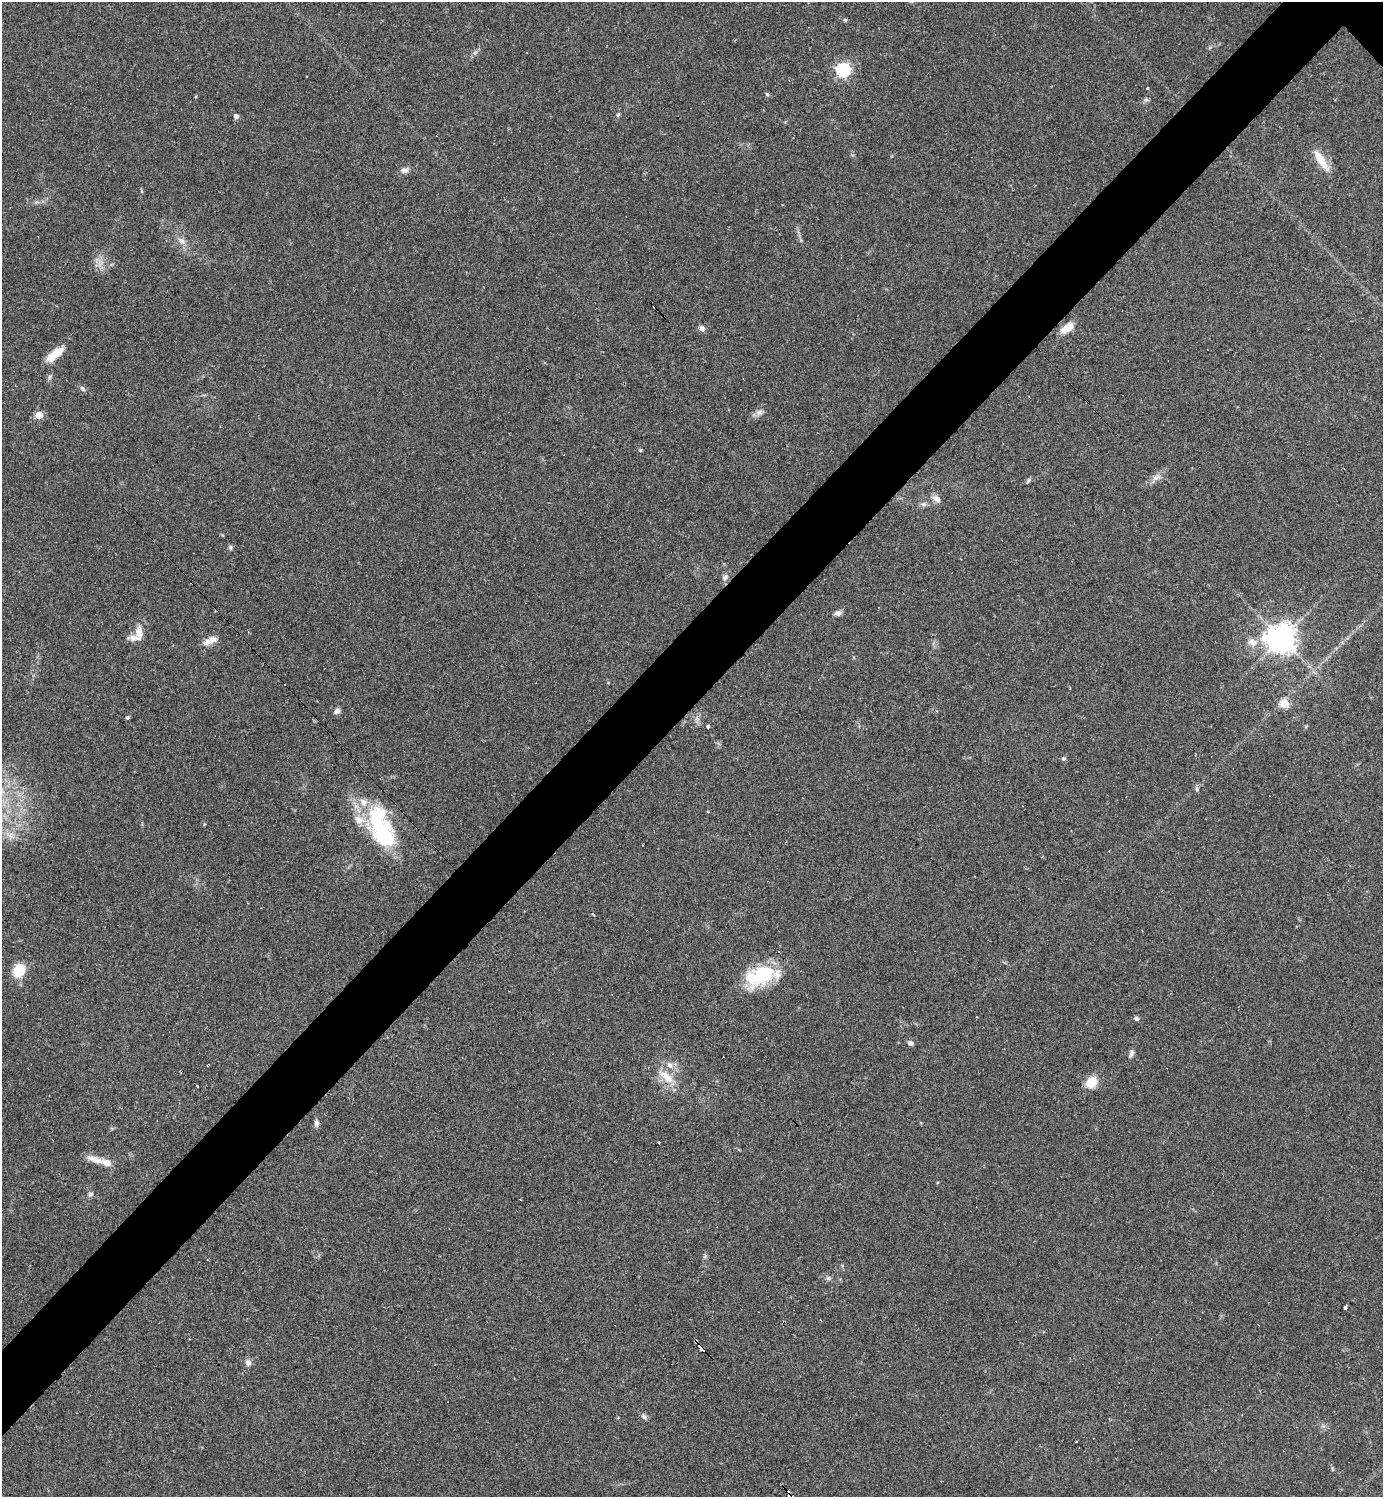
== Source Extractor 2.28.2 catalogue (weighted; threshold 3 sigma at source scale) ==
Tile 7 of 4 x 4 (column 3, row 2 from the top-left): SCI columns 3061-4441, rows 2990-4484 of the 5977 x 5978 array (HDU 1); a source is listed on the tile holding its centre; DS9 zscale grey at full resolution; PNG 1385 x 1499 px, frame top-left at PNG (2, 2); no overlay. Shown black and unused: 6% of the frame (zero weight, under 2 of 3 exposures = <1% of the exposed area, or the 3 px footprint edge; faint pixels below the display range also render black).
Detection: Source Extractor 2.28.2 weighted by HDU 2 'WHT'; one run over the whole footprint, this tile lists its part. Background 0.0334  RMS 0.0063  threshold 0.0283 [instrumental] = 3 sigma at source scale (4.5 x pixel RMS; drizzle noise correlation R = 1.50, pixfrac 1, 0.05/0.05 arcsec/px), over >= 5 px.
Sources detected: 72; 1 inside a brighter object's white glare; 3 cosmic-ray / hot-pixel residue — not listed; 9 inside a brighter listed object's ellipse — not listed separately; the other 59 listed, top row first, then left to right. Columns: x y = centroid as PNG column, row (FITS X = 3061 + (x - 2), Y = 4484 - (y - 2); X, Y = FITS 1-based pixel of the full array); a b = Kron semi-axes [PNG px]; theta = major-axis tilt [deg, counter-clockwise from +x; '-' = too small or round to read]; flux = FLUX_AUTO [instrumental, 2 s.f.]
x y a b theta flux
845 20 5 4 - 0.73
475 53 6 6 - 1.5
843 70 6 6 - 120
1147 88 3 3 - 1.4
767 94 6 5 - 0.87
196 97 5 3 - 0.65
1146 100 6 6 - 1.2
618 114 6 5 - 0.87
236 116 5 5 - 2.6
1321 160 31 8 -56 9.8
405 170 12 6 9 2.5
181 241 10 7 -38 2.9
702 328 7 6 - 2.4
1067 328 15 7 35 9.7
55 354 22 8 40 12
49 377 7 4 71 1.1
83 389 10 4 -45 1.3
759 412 9 8 - 2.6
39 415 5 5 - 14
640 450 5 4 - 0.76
1028 480 7 4 55 1.1
937 499 11 7 -33 3.4
923 504 8 6 20 1.7
230 547 7 5 -74 1.2
725 577 9 6 57 2
838 613 8 6 19 2.4
139 632 17 9 -87 5.9
1281 638 9 9 - 820
207 642 18 9 43 4.7
1252 642 12 10 -35 5
1285 703 5 5 - 27
337 711 7 6 - 2.6
127 717 5 4 - 0.86
708 727 4 3 - 2.5
1063 759 6 5 - 1
1197 789 6 5 - 1.1
403 813 3 2 - 0.49
381 830 57 22 -66 59
593 914 3 3 - 2.8
19 970 11 9 56 18
762 976 34 22 42 33
1136 1019 6 6 - 1.3
910 1043 6 5 - 2.1
1131 1053 9 5 72 1.9
670 1065 10 7 -53 3.3
666 1077 27 11 -40 11
1091 1082 15 11 54 9.1
197 1086 3 2 - 1
316 1123 9 6 -84 2.1
658 1142 3 3 - 2.3
96 1160 24 8 -16 7.2
90 1194 7 6 - 1.6
705 1256 7 4 71 1
828 1278 6 5 - 1.2
1345 1307 3 3 - 3.2
700 1348 9 3 -52 7
248 1362 9 8 - 2.4
644 1417 6 5 - 1.3
790 1496 6 3 -32 20
Overlapping masked pixels (flux is a lower limit): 3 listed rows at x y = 403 813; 700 1348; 790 1496
Isophote crosses this tile's border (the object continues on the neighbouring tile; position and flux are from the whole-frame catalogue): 1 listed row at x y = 790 1496
Unlisted compact peaks at least as high as the median listed source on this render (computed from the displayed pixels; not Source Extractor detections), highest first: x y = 1156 478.